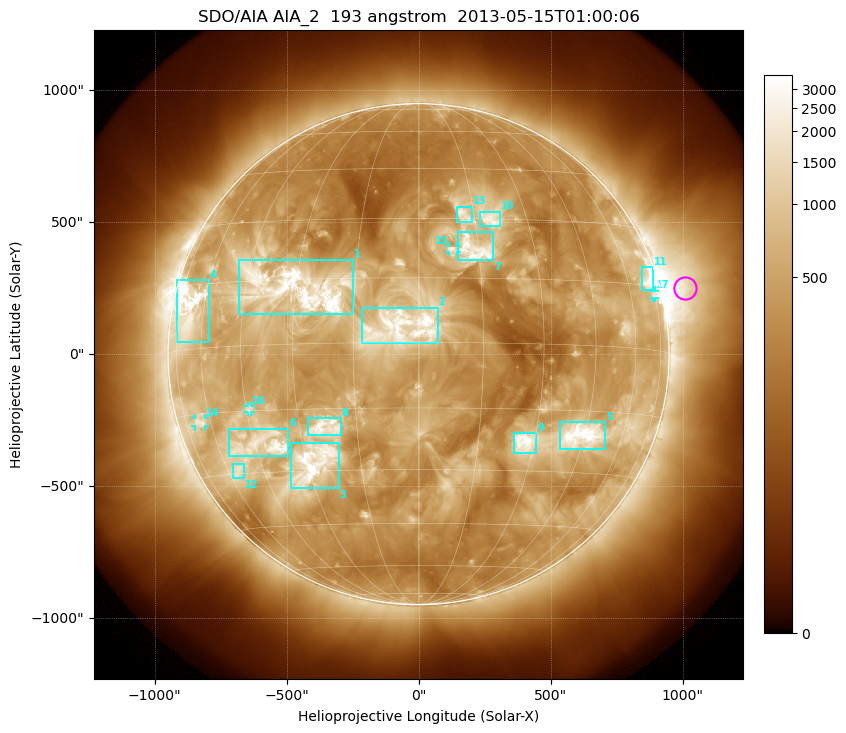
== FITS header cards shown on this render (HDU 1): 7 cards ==
TELESCOP= 'SDO/AIA'
INSTRUME= 'AIA_2'
WAVELNTH=                  193
WAVEUNIT= 'angstrom'
DATE-OBS= '2013-05-15T01:00:06.84'
CTYPE1  = 'HPLN-TAN'
CTYPE2  = 'HPLT-TAN'

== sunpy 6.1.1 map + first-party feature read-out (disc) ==
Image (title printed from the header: SDO/AIA AIA_2  193 angstrom  2013-05-15T01:00:06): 1024 x 1024 px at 2.4 arcsec/px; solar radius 949 arcsec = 396 px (full disc in frame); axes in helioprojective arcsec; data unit not stated in the header (colour bar unlabelled)
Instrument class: DISC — disc imager (sunpy class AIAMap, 193 A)
Bright regions (active regions / flare kernels): reference = the median radial profile (limb darkening/brightening removed); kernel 9 px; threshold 5 sigma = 1073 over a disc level ~381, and >= 1.15x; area >= 12 px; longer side >= 9 px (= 22 arcsec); searched inside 0.97 R_sun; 17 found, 17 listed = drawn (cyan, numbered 1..; 4 of them under ~33 arcsec drawn as corner ticks so the feature stays visible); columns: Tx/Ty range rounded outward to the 5 arcsec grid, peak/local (2 s.f.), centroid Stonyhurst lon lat
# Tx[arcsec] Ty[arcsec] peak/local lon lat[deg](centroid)
1 -685..-250 150..360 12 -30 +13
2 -215..75 40..175 5.1 -4 +4
3 -485..-300 -510..-335 9.7 -28 -28
4 -915..-795 45..280 11 -68 +9
5 535..710 -360..-255 10 +44 -21
6 -720..-495 -385..-280 5.6 -43 -23
7 145..285 355..465 6.8 +14 +22
8 -420..-295 -310..-240 6.5 -23 -19
9 360..450 -375..-300 8.5 +27 -23
10 230..310 485..540 5.1 +19 +30
11 845..890 240..330 9.3 +71 +16
12 -705..-660 -470..-415 5.5 -55 -29
13 145..205 500..560 4.9 +12 +31
14 -850..-805 -275..-240 5.8 -65 -17
15 115..145 385..410 5.2 +8 +22
16 -650..-635 -220..-195 4.3 -44 -15
17 885..895 210..240 4.3 +74 +13
Off-limb structures (1.02-1.3 R_sun): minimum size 162 px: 4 found; the strongest spans PA ~260..305 deg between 1.02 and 1.3 R_sun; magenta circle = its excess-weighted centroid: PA ~285 deg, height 1.1 R_sun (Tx ~1010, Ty ~250 arcsec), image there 6.7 x the reference